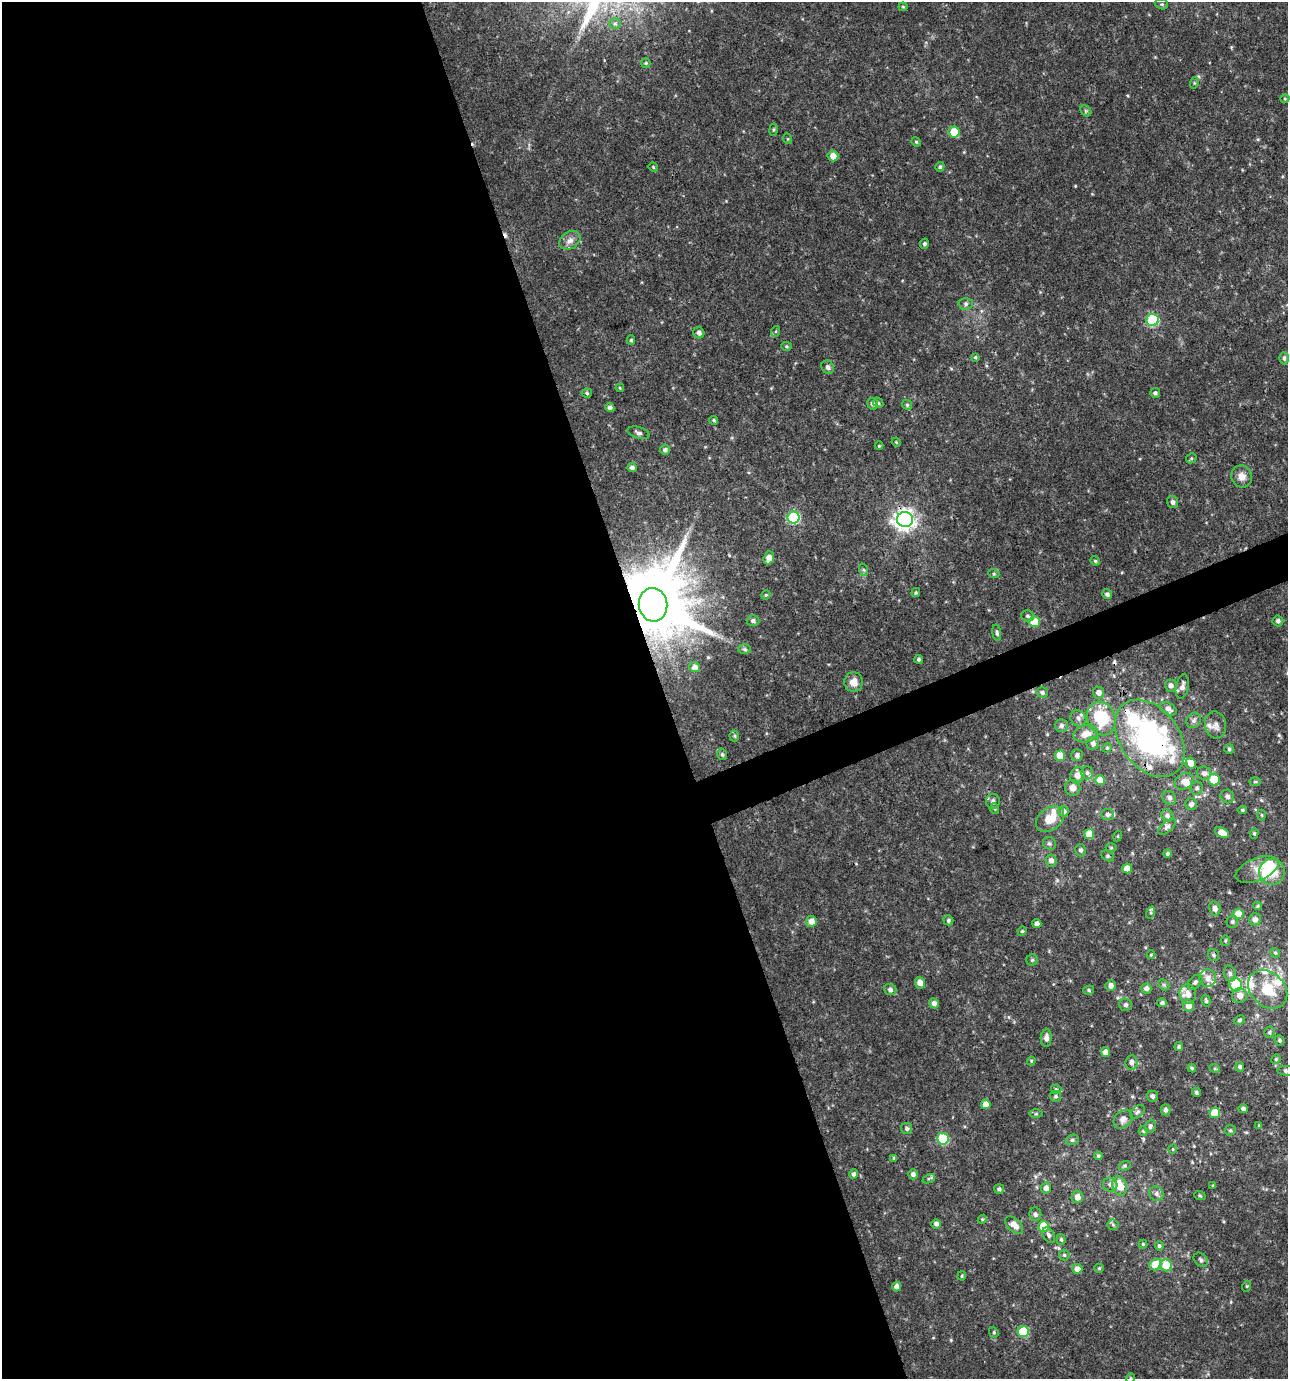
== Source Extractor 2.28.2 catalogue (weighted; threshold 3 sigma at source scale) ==
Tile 9 of 4 x 4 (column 1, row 3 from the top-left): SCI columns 76-1361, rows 1379-2755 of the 5349 x 5509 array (HDU 1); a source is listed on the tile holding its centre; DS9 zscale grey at full resolution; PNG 1290 x 1381 px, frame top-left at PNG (2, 2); each listed source drawn as its Kron ellipse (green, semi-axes under 4 px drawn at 4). Shown black and unused: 53% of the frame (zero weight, under 3 of 4 exposures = <1% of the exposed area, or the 3 px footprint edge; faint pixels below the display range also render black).
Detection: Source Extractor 2.28.2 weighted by HDU 2 'WHT'; one run over the whole footprint, this tile lists its part. Background 0.0481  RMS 0.0052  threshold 0.0234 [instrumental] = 3 sigma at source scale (4.5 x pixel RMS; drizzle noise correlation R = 1.50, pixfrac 1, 0.0396/0.0396 arcsec/px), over >= 5 px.
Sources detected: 238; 2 inside a brighter object's white glare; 2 cosmic-ray / hot-pixel residue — neither listed nor drawn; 19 inside a brighter listed object's ellipse — not listed separately; the other 215 listed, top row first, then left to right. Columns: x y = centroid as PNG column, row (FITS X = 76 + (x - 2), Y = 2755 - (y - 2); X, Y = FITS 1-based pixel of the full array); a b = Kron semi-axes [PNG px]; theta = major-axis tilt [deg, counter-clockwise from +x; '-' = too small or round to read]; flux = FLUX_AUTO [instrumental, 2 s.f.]
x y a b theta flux
1162 4 6 5 - 0.91
903 7 4 4 - 0.54
615 24 5 5 - 1
646 63 5 4 - 0.64
1194 83 6 3 73 0.6
1285 99 4 4 - 0.51
1086 111 6 4 -44 0.74
774 130 6 3 81 0.67
954 132 5 5 - 15
788 139 5 3 - 0.46
916 142 5 4 - 0.66
833 156 5 5 - 4.4
653 167 5 4 - 0.5
940 167 5 4 - 0.81
570 240 11 8 32 2.9
924 244 5 4 - 1.2
966 304 7 5 1 1.3
1153 320 6 6 - 49
776 331 5 3 - 0.52
699 333 6 5 - 1.9
631 340 5 4 - 0.76
786 346 5 4 - 0.65
975 357 4 4 - 0.64
1284 358 6 4 89 1.2
828 367 7 6 - 1.7
620 388 4 4 - 0.54
587 393 5 4 - 0.79
1155 393 5 4 - 1.3
878 403 6 4 -46 0.73
872 404 6 5 - 1.6
907 405 5 4 - 0.72
610 408 4 4 - 1.5
714 420 4 3 - 0.74
639 433 11 5 -17 1.5
896 442 5 4 - 0.54
879 446 4 4 - 0.51
665 450 5 5 - 1.5
1191 458 5 5 - 0.69
632 468 5 4 - 1.3
1242 476 11 10 - 4
1173 502 6 5 - 1.7
794 517 6 6 - 47
905 520 8 7 - 320
769 558 6 5 - 4.2
1095 561 5 4 - 0.65
864 570 6 4 -70 0.78
994 574 5 3 - 0.65
916 593 4 3 - 0.63
1107 594 5 5 - 1.5
766 595 5 4 - 0.64
653 605 17 14 -82 6100
1027 616 6 5 - 1.1
753 621 6 5 - 1.3
1278 621 5 5 - 1.5
1034 622 5 5 - 10
997 633 8 4 -81 1.2
744 649 6 5 - 0.89
919 659 4 4 - 1.2
695 667 5 5 - 2.6
854 682 10 9 - 4.3
1171 686 6 6 - 2.1
1182 687 12 6 79 2.8
1042 692 6 5 - 1.4
1099 693 6 5 - 2.8
1168 709 9 5 -31 2.4
1078 718 9 7 -51 2
1101 718 17 14 -67 23
1194 720 8 7 - 1.6
1061 725 6 6 - 1.4
1216 725 13 10 -79 3.1
1086 734 12 8 11 5
734 736 5 5 - 0.73
1150 738 43 29 -53 110
1093 743 6 6 - 2.1
1107 748 5 4 - 0.63
1229 749 5 5 - 0.94
722 754 6 4 -74 0.9
1077 755 6 5 - 1.6
1060 756 5 5 - 9.6
1191 763 5 5 - 5.3
1087 773 6 5 - 1.3
1204 773 7 6 - 2
1077 775 8 7 - 3.2
1214 779 6 6 - 15
1100 780 5 5 - 8.1
1184 781 10 7 32 3.5
1255 782 6 4 0 0.62
1073 788 8 7 - 3
1197 788 6 6 - 1.2
1227 796 7 6 - 1.6
1169 798 7 6 - 1.7
993 801 7 7 - 1.7
1191 804 6 6 - 1.9
995 809 5 3 - 0.56
1242 810 4 3 - 0.75
1064 811 5 5 - 1.7
1108 814 6 5 - 1.7
1167 815 6 5 - 1.6
1262 815 5 3 - 0.54
1050 819 15 11 37 8.1
1167 827 10 5 41 1.7
1222 833 7 4 -25 5.6
1254 833 5 4 - 0.68
1089 834 5 5 - 7.7
1118 836 5 3 - 0.47
1049 843 7 6 - 1.2
1111 848 5 3 - 0.54
1081 850 6 5 - 1.2
1168 853 4 4 - 0.91
1108 856 7 5 -27 0.98
1051 861 6 5 - 2.3
1127 868 5 5 - 6
1257 870 23 11 21 6.3
1272 872 13 12 - 9.7
1257 906 4 4 - 0.61
1215 908 7 6 - 2.3
1151 913 6 4 72 0.72
1238 914 5 5 - 11
1255 919 6 6 - 2.5
948 920 5 4 - 0.92
811 921 5 5 - 4.3
1232 922 6 6 - 1.1
1037 924 4 4 - 2.5
1022 931 5 4 - 0.67
1225 941 5 5 - 0.71
1275 953 5 4 - 0.63
1151 955 4 4 - 0.52
1214 955 6 5 - 1.4
1032 960 5 5 - 0.85
1230 974 8 6 -74 1.5
1208 978 9 8 - 3.7
1195 982 8 6 45 1.3
920 983 5 5 - 3.8
1111 985 5 5 - 2.5
1164 985 6 4 -45 0.91
1236 985 7 6 - 23
1146 988 5 5 - 1.6
1268 989 22 16 -43 15
890 990 6 5 - 1.5
1089 990 5 4 - 0.8
1188 994 10 8 -83 4
1240 996 7 7 - 3.9
1206 1001 6 4 -74 0.85
934 1003 5 5 - 2.1
1162 1003 5 4 - 1.2
1126 1005 6 6 - 1.2
1188 1006 6 5 - 5.1
1240 1020 6 4 28 0.92
1269 1032 5 5 - 0.98
1046 1038 9 5 86 2.6
1279 1040 5 5 - 1
1179 1047 4 4 - 0.93
1105 1052 5 4 - 3.7
1276 1059 5 4 - 0.62
1031 1061 4 4 - 0.57
1131 1062 7 6 - 2.3
1240 1067 5 4 - 1.1
1192 1068 4 4 - 0.65
1215 1069 5 3 - 0.55
1286 1071 9 5 -2 1.3
1056 1089 5 5 - 0.76
1196 1092 5 4 - 0.85
1056 1096 5 5 - 0.96
1152 1096 5 5 - 1.4
986 1104 5 5 - 4.6
1243 1109 5 4 - 1.7
1165 1110 5 5 - 1.5
1138 1112 8 5 40 1.4
1215 1113 5 5 - 13
1036 1114 6 4 0 0.74
1123 1119 10 8 43 2.9
1259 1125 4 3 - 0.5
1150 1126 7 5 72 1.4
907 1128 5 5 - 1.1
1230 1130 6 5 - 0.87
1143 1131 5 4 - 0.73
943 1139 6 5 - 38
1072 1140 6 5 - 1.1
1173 1149 5 3 - 0.42
1098 1156 4 4 - 0.8
894 1158 4 3 - 0.88
1125 1166 6 4 20 0.79
854 1174 5 4 - 1.5
913 1174 5 5 - 1.8
929 1179 6 4 25 0.77
1110 1184 7 7 - 1.8
1120 1186 10 7 -71 9.8
1213 1186 3 3 - 0.58
1046 1188 5 5 - 2.6
999 1189 5 5 - 1.1
1157 1194 8 7 - 1.6
1200 1196 6 3 -20 0.51
1077 1197 6 5 - 3.5
1035 1214 7 6 - 1.4
982 1219 4 4 - 0.63
936 1224 5 5 - 1.8
1014 1225 11 6 -42 4.6
1113 1225 6 5 - 0.9
1044 1227 5 5 - 17
1049 1235 8 5 -60 1.5
1061 1239 5 4 - 0.83
1143 1244 4 4 - 0.59
1159 1246 5 4 - 0.92
1064 1255 5 5 - 0.87
1201 1260 8 6 -46 1.3
1155 1265 6 5 - 12
1166 1265 6 5 - 12
1099 1268 5 4 - 0.59
1077 1269 5 5 - 3.4
962 1276 5 3 - 0.62
1247 1286 5 3 - 0.49
897 1287 5 4 - 2.7
994 1332 6 4 -70 0.83
1023 1332 5 5 - 26
1131 1378 5 3 - 0.54
Overlapping masked pixels (flux is a lower limit): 3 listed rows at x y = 905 520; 653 605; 1150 738
Isophote crosses this tile's border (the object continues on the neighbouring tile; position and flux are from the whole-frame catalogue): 2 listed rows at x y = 1286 1071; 1131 1378